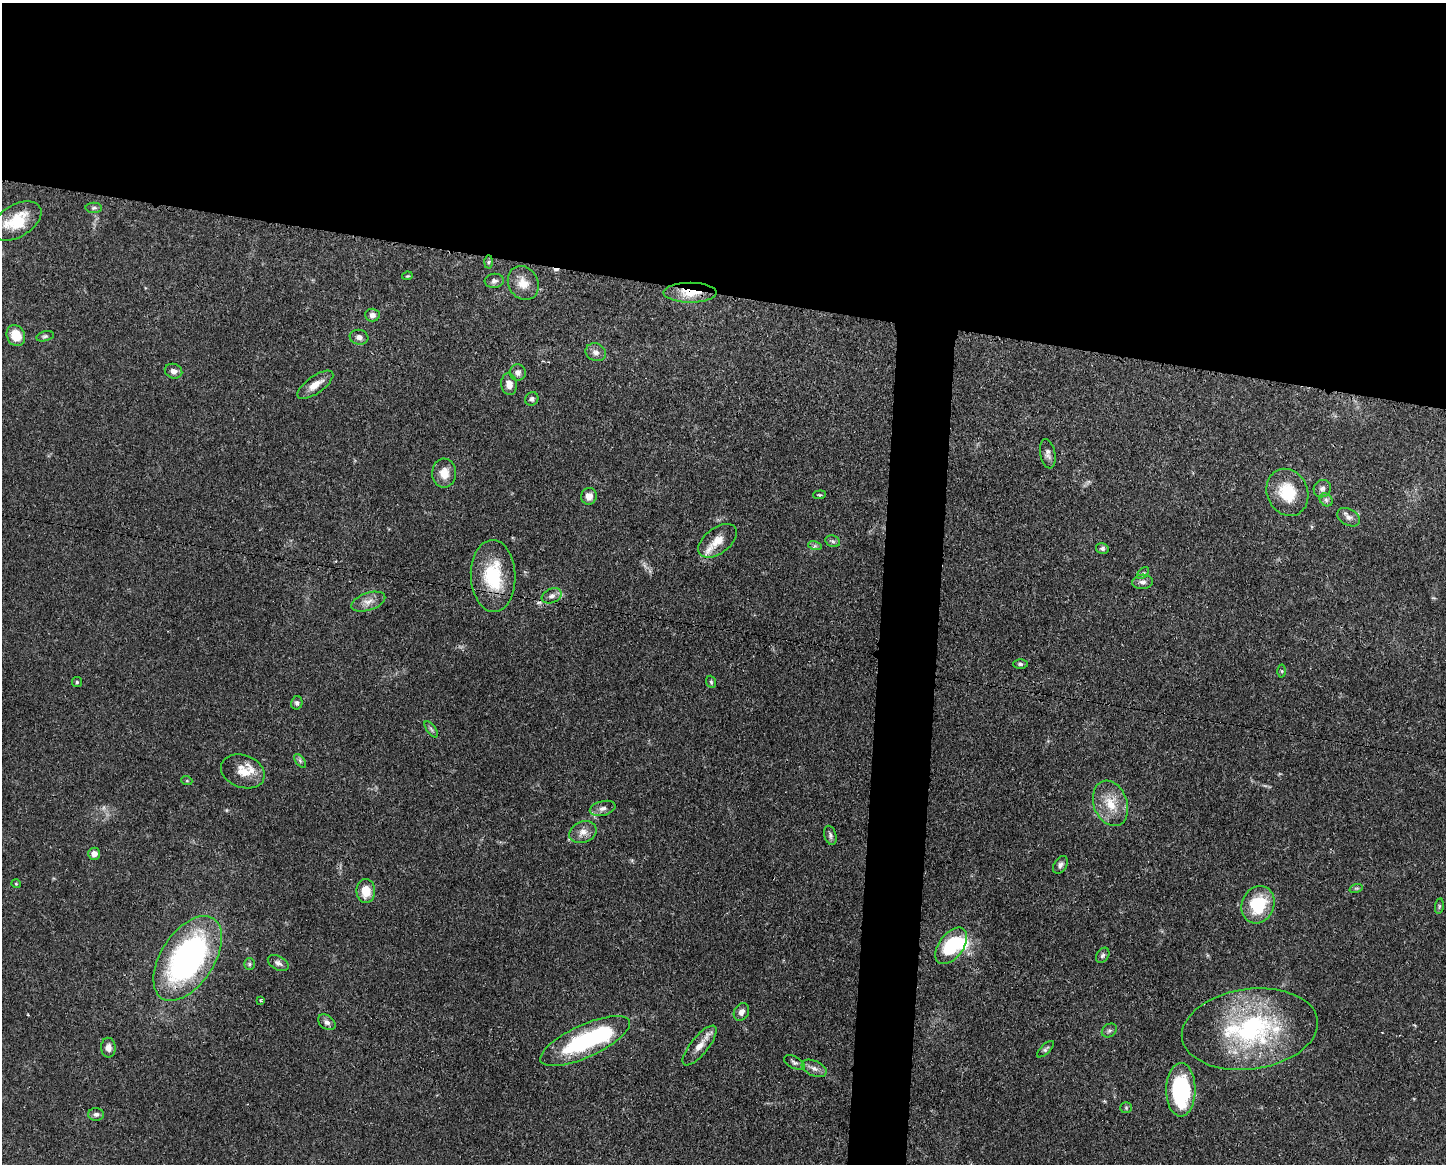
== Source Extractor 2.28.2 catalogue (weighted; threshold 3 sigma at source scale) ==
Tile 2 of 3 x 4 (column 2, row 1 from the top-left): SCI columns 1557-3000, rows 3488-4649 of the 4670 x 4656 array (HDU 1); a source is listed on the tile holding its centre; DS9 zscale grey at full resolution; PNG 1448 x 1166 px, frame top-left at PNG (2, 3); each listed source drawn as its Kron ellipse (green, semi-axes under 4 px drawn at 4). Shown black and unused: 28% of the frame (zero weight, under 3 of 4 exposures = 1% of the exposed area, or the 3 px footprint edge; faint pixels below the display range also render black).
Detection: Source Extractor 2.28.2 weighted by HDU 2 'WHT'; one run over the whole footprint, this tile lists its part. Background 0.0589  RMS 0.0034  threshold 0.0152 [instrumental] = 3 sigma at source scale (4.5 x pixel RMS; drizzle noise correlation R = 1.50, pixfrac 1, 0.05/0.05 arcsec/px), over >= 5 px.
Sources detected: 79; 1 inside a brighter object's white glare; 2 cosmic-ray / hot-pixel residue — neither listed nor drawn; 3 inside a brighter listed object's ellipse — not listed separately; the other 73 listed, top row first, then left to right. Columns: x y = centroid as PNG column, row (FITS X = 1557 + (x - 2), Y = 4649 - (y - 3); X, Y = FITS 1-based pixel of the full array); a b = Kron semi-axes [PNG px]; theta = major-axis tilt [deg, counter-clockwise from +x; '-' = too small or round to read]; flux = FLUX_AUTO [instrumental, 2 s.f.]
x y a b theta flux
94 208 8 5 -1 0.75
16 221 27 16 31 12
489 262 6 4 88 0.51
407 276 5 3 - 0.33
494 281 9 7 5 1.2
523 283 18 14 -59 4.8
690 293 26 10 0 8
372 315 7 6 - 1.4
16 336 11 9 -65 6.5
45 336 9 5 13 0.71
359 337 9 7 -9 1.5
596 352 10 8 -23 1.6
174 371 9 7 -15 1.5
518 373 8 8 - 1.3
509 384 11 7 -84 2.5
315 385 21 8 35 3.6
532 399 7 6 - 0.97
1048 454 15 7 -79 1.6
444 473 14 12 89 4.4
1322 489 9 8 - 1.5
1287 492 24 20 -66 11
819 495 6 4 4 0.44
589 496 8 7 - 2.5
1326 500 7 5 -45 0.89
1349 517 12 8 -28 1.8
717 541 22 13 37 5.5
833 541 7 5 -20 0.8
815 546 7 4 -17 0.65
1102 549 6 5 - 0.71
1143 573 7 4 44 0.58
493 576 36 22 -88 18
1142 582 10 7 3 1.6
552 596 10 7 24 1.5
368 602 17 8 19 2.9
1020 664 7 5 -1 0.7
1282 671 6 4 -89 0.48
77 682 5 5 - 0.48
711 682 6 4 -69 0.52
297 703 7 5 76 0.85
431 729 9 4 -55 0.72
300 761 8 4 -53 0.71
243 771 22 16 -20 6
187 781 5 3 - 0.35
1110 803 23 17 -70 8
603 808 13 7 14 1.8
583 832 14 10 21 2.9
830 835 10 6 -76 0.96
94 854 6 6 - 2.3
1060 865 10 6 58 1.2
16 884 5 4 - 0.35
1356 888 7 4 18 0.52
366 891 12 9 90 6
1258 905 19 16 68 16
1439 906 8 4 82 0.53
951 946 21 12 53 19
1103 955 8 6 56 0.83
188 958 47 26 57 90
278 963 11 7 -28 1.3
249 964 6 5 - 0.59
261 1001 4 3 - 0.52
741 1012 9 7 59 1.7
327 1022 10 6 -37 1.3
1250 1029 68 40 8 56
1109 1030 8 6 36 0.85
585 1041 49 16 25 35
700 1046 24 9 51 4
108 1048 10 7 -87 1.8
1045 1049 11 4 43 0.76
794 1062 11 6 -27 1
814 1068 13 7 -24 1.9
1181 1090 27 14 89 34
1126 1108 6 5 - 0.56
96 1114 8 6 0 1
Overlapping masked pixels (flux is a lower limit): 1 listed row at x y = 690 293